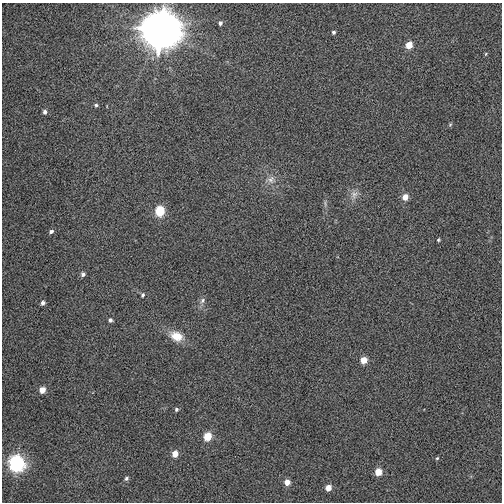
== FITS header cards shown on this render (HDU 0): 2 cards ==
NAXIS1  =                  500
NAXIS2  =                  500

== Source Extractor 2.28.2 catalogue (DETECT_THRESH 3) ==
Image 500 x 500 px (HDU 0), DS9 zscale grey, 1 PNG px = 1 image px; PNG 504 x 504 px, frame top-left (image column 1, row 500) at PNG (2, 3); no overlay
Background 0.00932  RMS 0.05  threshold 0.151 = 3 sigma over >= 5 px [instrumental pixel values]
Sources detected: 31; all 31 listed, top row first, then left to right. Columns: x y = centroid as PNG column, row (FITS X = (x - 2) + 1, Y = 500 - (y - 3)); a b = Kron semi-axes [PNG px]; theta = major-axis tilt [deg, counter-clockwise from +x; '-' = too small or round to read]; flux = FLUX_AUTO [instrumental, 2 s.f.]
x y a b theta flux
220 23 4 3 - 7
160 30 11 11 - 15000
333 32 5 4 - 6.2
409 45 6 5 - 52
486 54 5 3 - 3.4
96 105 5 4 - 5.5
45 112 5 4 - 9.5
450 125 5 5 - 4.2
271 179 11 10 - 24
354 194 11 9 78 21
405 197 6 5 - 34
160 211 6 5 - 170
51 231 5 4 - 7.8
438 240 4 4 - 3.9
83 274 5 5 - 9.5
143 295 6 5 - 5.8
202 300 9 6 53 11
43 303 5 4 - 10
110 320 5 5 - 7.7
176 336 17 11 -24 53
363 360 5 5 - 48
42 390 5 5 - 36
176 409 4 4 - 6.1
207 437 6 5 - 90
175 454 5 5 - 41
437 458 5 4 - 3.8
16 463 7 7 - 880
378 472 5 5 - 54
126 478 5 4 - 7
287 482 5 5 - 32
328 488 5 5 - 32